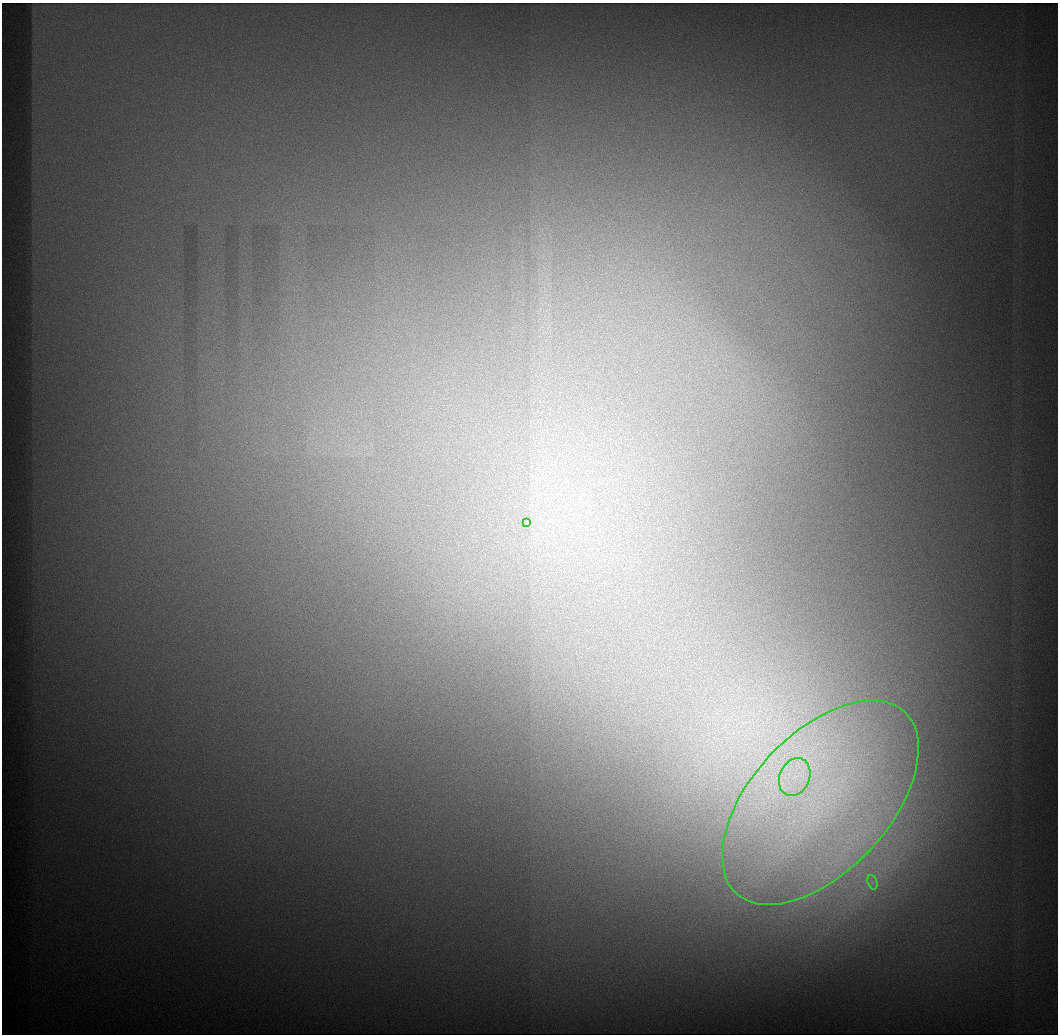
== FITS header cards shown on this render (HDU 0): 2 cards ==
NAXIS1  =                 1056 / Length of Axis 1 (Serial)
NAXIS2  =                 1032 / Length of Axis 2 (Parallel)

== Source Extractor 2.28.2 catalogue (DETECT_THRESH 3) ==
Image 1056 x 1032 px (HDU 0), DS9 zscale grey, 1 PNG px = 1 image px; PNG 1060 x 1036 px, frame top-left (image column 1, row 1032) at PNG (2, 3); each listed source drawn as its Kron ellipse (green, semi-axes under 4 px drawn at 4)
Background 628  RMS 11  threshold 33.4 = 3 sigma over >= 5 px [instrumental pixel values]
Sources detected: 4; all 4 listed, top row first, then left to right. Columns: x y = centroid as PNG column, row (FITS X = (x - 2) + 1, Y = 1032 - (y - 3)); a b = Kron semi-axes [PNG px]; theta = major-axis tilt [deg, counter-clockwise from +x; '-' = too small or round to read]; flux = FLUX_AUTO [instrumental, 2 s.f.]
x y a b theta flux
527 523 4 3 - 1800
795 777 19 15 66 28000
820 803 124 69 47 380000
872 882 7 4 -72 2500